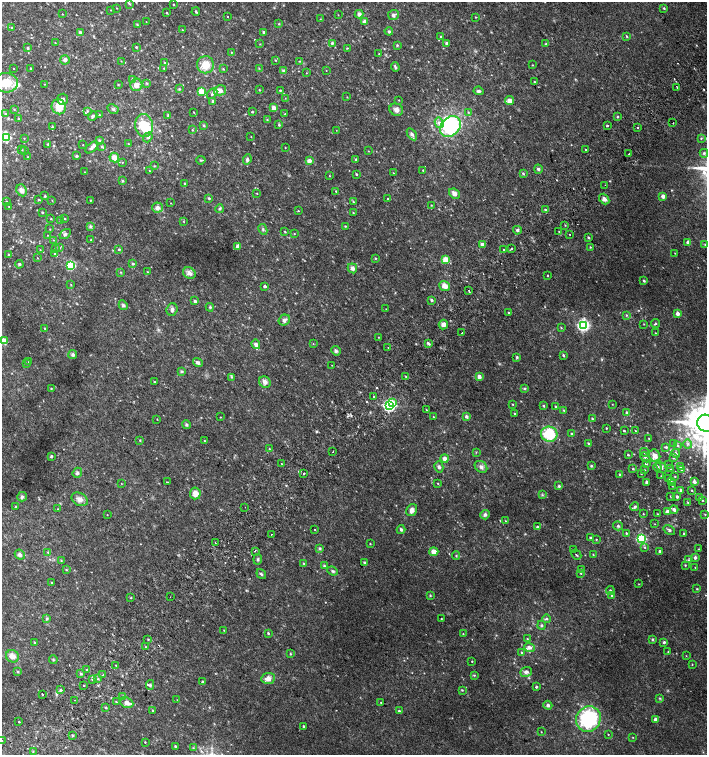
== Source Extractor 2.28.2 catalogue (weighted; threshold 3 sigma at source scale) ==
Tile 7 of 4 x 4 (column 3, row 2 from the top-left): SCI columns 2999-4407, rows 3047-4551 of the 6060 x 6084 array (HDU 1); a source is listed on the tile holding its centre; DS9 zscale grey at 2 x 2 block average (1 PNG px = mean of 2 x 2 image px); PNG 709 x 757 px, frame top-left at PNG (2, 2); each listed source drawn as its Kron ellipse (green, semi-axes under 4 px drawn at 4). Shown black and unused: <1% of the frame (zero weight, under 2 of 3 exposures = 2% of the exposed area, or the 3 px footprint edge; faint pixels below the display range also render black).
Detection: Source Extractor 2.28.2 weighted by HDU 2 'WHT'; one run over the whole footprint, this tile lists its part. Background 0.0239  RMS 0.0055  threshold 0.0246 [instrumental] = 3 sigma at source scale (4.5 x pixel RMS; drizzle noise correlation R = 1.50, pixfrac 1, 0.0396/0.0396 arcsec/px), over >= 5 px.
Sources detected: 478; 1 too faint to see at this stretch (2 x 2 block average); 2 inside a brighter object's white glare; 7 cosmic-ray / hot-pixel residue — neither listed nor drawn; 11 inside a brighter listed object's ellipse — not listed separately; the other 457 listed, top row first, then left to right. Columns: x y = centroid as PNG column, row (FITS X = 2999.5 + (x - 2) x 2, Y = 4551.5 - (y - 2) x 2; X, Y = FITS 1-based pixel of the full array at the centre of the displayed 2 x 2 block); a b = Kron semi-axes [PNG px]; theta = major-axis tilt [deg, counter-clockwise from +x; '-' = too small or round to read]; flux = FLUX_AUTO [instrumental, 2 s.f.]
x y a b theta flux
130 4 3 2 - 1
173 4 2 2 - 0.96
117 8 2 2 - 0.49
664 8 3 2 - 1.4
111 10 2 2 - 0.45
196 12 4 2 - 1.4
167 13 3 2 - 0.74
62 14 2 2 - 0.51
359 14 4 4 - 3.9
338 15 3 2 - 0.46
393 15 5 5 - 3.4
227 16 2 2 - 0.87
475 17 2 2 - 0.65
320 19 2 2 - 0.56
146 22 2 2 - 0.4
365 22 2 2 - 11
137 24 3 2 - 0.94
279 24 3 2 - 0.69
12 28 3 3 - 1.7
182 30 2 2 - 0.58
389 31 4 3 - 1.7
80 32 3 3 - 1.9
264 32 2 2 - 4.1
441 36 3 2 - 0.91
626 36 3 2 - 1.2
55 43 2 2 - 0.65
332 43 3 3 - 1.5
446 43 4 3 - 2
546 43 3 3 - 1.1
260 44 3 2 - 0.59
397 45 4 3 - 1.4
136 47 2 2 - 1
28 48 3 2 - 1.6
347 48 3 2 - 0.81
231 52 2 2 - 0.56
379 54 2 2 - 0.94
65 60 4 4 - 4.1
275 60 3 2 - 0.92
121 61 2 2 - 0.49
299 61 3 2 - 0.75
165 63 3 3 - 1.5
205 65 8 8 - 21
532 65 3 2 - 0.67
395 67 5 3 - 2.4
13 68 2 2 - 0.54
30 68 2 2 - 1
164 68 3 2 - 0.92
259 68 3 2 - 0.79
223 69 3 2 - 1.2
326 70 2 2 - 0.42
283 71 4 3 - 2.3
306 73 2 2 - 0.47
132 79 3 3 - 1.3
534 82 2 2 - 0.87
6 83 12 10 -2 29
147 83 4 2 - 1.2
44 84 2 2 - 0.49
118 85 3 2 - 0.68
136 85 6 6 - 9.3
677 87 2 2 - 0.86
180 89 3 2 - 0.91
220 90 6 5 - 7.7
259 90 3 2 - 0.79
280 90 2 2 - 1.1
201 91 3 3 - 36
479 91 5 4 - 2.4
212 94 6 4 46 3
347 97 2 2 - 0.64
285 98 2 2 - 0.44
63 99 6 5 - 4.2
399 100 2 2 - 0.57
213 101 3 2 - 1.9
509 101 5 4 - 6
59 107 7 7 - 20
273 108 2 2 - 21
14 109 3 2 - 0.87
113 109 6 3 -28 1.9
396 110 7 6 - 5.9
87 111 3 2 - 1.1
194 112 2 2 - 0.61
252 112 3 2 - 1.1
468 112 3 3 - 0.94
5 114 3 3 - 1.3
99 114 4 2 - 0.79
285 114 2 2 - 1.1
168 115 3 3 - 1.1
93 116 5 3 - 1.9
617 117 3 3 - 1.2
19 119 3 2 - 0.97
267 119 3 2 - 0.63
439 123 5 4 - 5
673 123 2 2 - 0.44
204 125 3 3 - 1.3
279 125 3 3 - 1.4
607 125 2 2 - 5.4
144 126 11 9 -81 31
52 127 3 3 - 0.95
450 127 11 9 47 120
638 127 2 2 - 4.8
192 130 3 2 - 0.77
336 130 2 2 - 0.37
412 134 7 3 -57 3.5
6 137 3 3 - 110
148 137 5 4 - 3
251 137 2 2 - 0.42
24 138 2 2 - 0.53
701 138 3 2 - 1
99 140 4 3 - 1.3
48 144 3 3 - 0.93
128 144 2 2 - 0.71
83 145 2 2 - 0.47
102 146 4 3 - 1.8
92 147 7 3 41 4.5
285 148 2 2 - 0.44
22 150 2 2 - 0.5
586 150 2 2 - 1.1
24 151 3 3 - 0.92
368 151 2 2 - 0.57
704 153 4 3 - 1.8
628 154 2 2 - 2.3
77 156 4 3 - 1.5
28 157 2 2 - 0.63
114 158 5 4 - 10
356 159 4 3 - 1.3
201 160 4 2 - 1.3
247 160 5 4 - 3
309 161 4 4 - 5.8
122 162 3 2 - 0.49
154 166 3 2 - 0.82
538 169 4 4 - 2.2
149 170 3 2 - 0.53
423 170 3 2 - 0.99
85 172 2 2 - 0.47
393 173 2 2 - 0.55
523 173 3 3 - 1.4
356 174 3 2 - 1.3
329 176 2 2 - 0.65
122 181 4 3 - 1.3
185 183 3 2 - 1.2
605 185 2 2 - 0.62
22 190 6 5 - 6.1
336 191 3 2 - 1.2
257 193 2 2 - 0.57
454 194 6 4 -40 6.2
45 196 3 3 - 1.4
663 196 2 2 - 13
209 198 2 2 - 1.8
388 198 2 2 - 2
604 199 6 4 -48 4.4
39 200 3 2 - 1.2
52 200 3 2 - 0.56
90 200 3 3 - 0.85
6 201 2 2 - 0.69
353 202 3 2 - 1.1
171 203 2 2 - 0.46
431 205 2 2 - 0.72
9 206 2 2 - 0.48
157 208 5 5 - 5.1
219 209 4 3 - 2
545 210 3 3 - 1.4
298 211 3 2 - 0.72
42 212 3 2 - 1
353 213 2 2 - 0.78
51 219 2 2 - 0.87
64 219 3 2 - 0.8
60 220 3 2 - 0.8
183 221 3 2 - 0.64
565 225 3 2 - 0.67
90 226 4 4 - 2.4
345 226 3 2 - 0.85
50 229 2 2 - 0.64
263 229 6 3 -64 2.1
517 230 4 3 - 2.3
285 232 3 2 - 0.97
559 232 2 2 - 0.79
65 234 6 4 32 3
294 234 2 2 - 0.65
570 234 2 2 - 6.4
47 235 2 2 - 0.44
588 237 3 3 - 1.5
54 240 2 2 - 0.65
91 240 2 2 - 0.85
688 242 2 2 - 9.3
482 244 4 3 - 5
705 245 3 2 - 0.74
238 246 2 2 - 12
59 247 3 3 - 1.1
590 247 3 2 - 0.89
511 248 2 2 - 8.2
56 249 4 2 - 0.86
119 249 3 2 - 1.5
504 249 2 2 - 2.7
40 250 3 2 - 0.47
675 253 2 2 - 0.49
55 254 3 3 - 2.9
9 255 2 2 - 1.7
37 258 3 2 - 0.46
375 258 3 2 - 1.1
445 260 3 3 - 33
19 264 4 3 - 1.9
133 264 3 2 - 2.1
71 265 3 3 - 130
352 268 5 4 - 3.7
121 272 3 2 - 0.84
147 272 3 2 - 1
189 273 6 5 - 6.4
548 276 2 2 - 0.91
644 281 3 2 - 1.7
71 285 3 2 - 0.81
264 286 3 2 - 3.7
445 286 5 4 - 9.2
469 291 2 2 - 4.5
432 300 4 3 - 1.7
195 301 2 2 - 4.2
123 305 5 4 - 2.2
210 307 4 4 - 1.8
172 309 6 5 - 3.6
386 309 2 2 - 0.36
509 313 2 2 - 0.87
677 313 2 2 - 10
626 315 3 3 - 1.1
284 320 6 5 - 4.5
644 324 2 2 - 0.63
655 324 5 3 - 1.7
443 325 5 4 - 5.8
583 325 4 3 - 290
45 328 3 2 - 0.9
561 328 3 2 - 0.97
462 333 2 2 - 2.6
655 333 3 2 - 0.55
378 337 2 2 - 0.62
4 341 3 3 - 31
428 343 4 3 - 1.8
256 344 5 4 - 4.1
313 344 2 2 - 0.6
388 348 2 2 - 1.3
336 351 5 4 - 2.3
73 355 4 4 - 2.5
563 355 3 2 - 2
517 357 4 3 - 1.6
29 362 3 2 - 0.87
198 363 5 4 - 3.2
27 364 3 2 - 0.52
332 365 2 2 - 0.4
182 371 4 3 - 1.8
232 377 3 3 - 1
406 377 3 2 - 1.2
479 377 2 2 - 12
154 382 3 3 - 0.81
265 382 6 5 - 6.4
51 388 3 2 - 0.86
524 389 3 3 - 1.6
374 396 2 2 - 2.3
392 403 3 3 - 21
513 404 3 2 - 0.88
612 404 2 2 - 0.49
389 406 3 3 - 250
544 406 3 3 - 1.4
556 406 2 2 - 1.3
426 410 3 2 - 0.63
564 410 3 3 - 1.2
627 412 4 3 - 1.5
514 414 2 2 - 0.71
220 417 2 2 - 0.81
433 417 2 2 - 0.76
466 417 4 3 - 2.7
157 419 2 2 - 0.54
593 419 4 2 - 1.3
706 423 8 8 - 3800
186 425 4 4 - 2
606 428 3 2 - 0.65
624 431 2 2 - 1.5
635 431 3 2 - 0.74
549 434 8 7 - 55
572 434 3 2 - 2.2
649 438 2 2 - 0.8
140 440 3 2 - 0.79
204 441 3 2 - 1.2
588 444 3 3 - 1.8
673 444 2 2 - 0.58
688 444 4 3 - 2.4
678 445 4 3 - 1.8
666 447 3 2 - 2.2
269 449 2 2 - 0.75
333 451 2 2 - 3.3
476 452 3 2 - 0.71
644 452 4 3 - 1.7
676 453 4 3 - 2.7
628 455 2 2 - 1.6
51 456 3 2 - 1.7
654 456 6 5 - 9.2
645 457 5 3 - 2.4
673 458 3 2 - 0.95
445 459 4 4 - 6.3
282 464 2 2 - 0.82
646 464 3 2 - 1.8
668 465 3 2 - 0.86
591 466 2 2 - 1.6
680 466 4 3 - 1.6
439 467 5 4 - 2.6
481 467 7 5 -40 4.1
657 467 4 3 - 3.1
661 467 7 4 -55 2.9
633 469 3 2 - 1.3
670 469 3 2 - 0.61
645 470 2 2 - 0.69
681 470 3 2 - 1.3
77 473 5 4 - 3.4
304 473 2 2 - 2.5
641 474 2 2 - 0.55
620 475 2 2 - 2.7
661 476 2 2 - 0.48
675 477 2 2 - 0.7
669 479 3 3 - 1.2
167 482 3 2 - 0.67
646 482 2 2 - 3.9
672 482 3 2 - 0.92
694 482 3 2 - 5.9
121 483 2 2 - 0.49
438 483 2 2 - 0.89
559 486 3 3 - 1.8
672 486 3 2 - 0.51
681 490 3 3 - 1.8
692 490 3 2 - 1.1
195 493 6 5 - 8.6
542 495 3 2 - 1.2
671 496 2 2 - 0.69
22 497 5 4 - 2.6
677 497 2 2 - 3.3
699 497 4 3 - 1.5
80 499 8 6 -29 7.4
702 500 3 2 - 1
688 503 3 2 - 0.97
16 506 3 2 - 1
245 507 2 2 - 1.1
635 507 4 3 - 2.1
58 509 2 2 - 0.46
412 510 6 5 - 5.8
674 510 4 3 - 5
667 512 3 3 - 4.9
643 514 2 2 - 0.62
658 514 3 2 - 0.82
705 514 3 3 - 0.93
107 515 2 2 - 0.45
485 515 5 4 - 3
505 521 3 2 - 0.55
655 524 3 2 - 0.46
618 526 5 4 - 2.3
538 527 2 2 - 4
315 529 2 2 - 0.49
401 530 4 3 - 2.1
669 530 6 3 -33 2.4
626 533 3 2 - 1.1
684 533 2 2 - 1.5
271 534 2 2 - 1.7
590 537 2 2 - 1.1
596 539 3 2 - 0.83
641 539 3 3 - 120
215 543 2 2 - 1.6
370 544 3 2 - 0.75
645 547 3 3 - 1.1
320 548 4 3 - 1.5
698 549 3 2 - 0.67
573 550 2 2 - 0.51
255 551 2 2 - 25
660 551 2 2 - 2.4
48 552 3 3 - 1.1
434 552 4 4 - 9.8
20 555 5 5 - 3.5
576 555 5 2 - 1.6
593 555 3 2 - 0.8
456 556 4 2 - 1.1
695 558 3 3 - 4.8
258 559 5 3 - 1.9
61 560 3 3 - 1
689 560 4 3 - 1.7
304 563 4 3 - 1.3
365 563 4 3 - 1.7
685 565 3 2 - 1
324 566 4 3 - 1.5
695 568 3 2 - 0.67
581 569 3 2 - 1.1
66 570 3 2 - 0.92
333 571 6 3 -22 2
581 573 2 2 - 0.72
261 574 5 3 - 2
52 583 2 2 - 1.2
639 584 3 2 - 0.52
697 589 3 2 - 0.94
610 591 4 3 - 2.3
430 595 3 3 - 1
612 596 3 3 - 1.7
170 597 2 2 - 0.41
131 598 2 2 - 0.88
47 619 4 3 - 1.9
441 619 2 2 - 1.3
547 619 4 3 - 2.5
541 625 4 4 - 1.6
224 630 2 2 - 0.69
268 633 3 2 - 1.5
463 634 2 2 - 0.64
148 639 3 2 - 0.92
527 639 3 2 - 0.89
652 639 4 3 - 1.5
664 642 3 2 - 2.7
35 643 2 2 - 1.7
146 647 3 2 - 1.1
529 647 5 4 - 4.3
668 652 2 2 - 0.51
522 653 4 3 - 1.9
290 654 3 2 - 1
12 656 7 6 - 8.3
686 656 2 2 - 0.53
53 659 4 2 - 0.88
472 661 2 2 - 0.92
692 664 2 2 - 0.64
116 665 3 2 - 0.71
87 670 3 3 - 1.1
18 672 3 2 - 0.91
526 672 6 4 19 4.6
81 674 3 3 - 1.6
103 675 2 2 - 2.3
474 675 4 3 - 1.2
268 678 7 5 6 8.6
92 679 3 3 - 2.2
98 679 3 2 - 0.98
203 682 2 2 - 3.3
83 685 2 2 - 1.6
150 685 5 4 - 2
536 687 2 2 - 2.3
61 690 4 3 - 1.3
462 690 4 3 - 1.1
42 694 2 2 - 5.5
123 696 3 2 - 1
660 698 4 2 - 1.1
75 700 2 2 - 1.6
177 700 2 2 - 0.39
116 702 3 2 - 0.85
127 703 7 5 -22 5.8
381 703 3 2 - 1
548 705 4 4 - 2.4
106 708 3 2 - 1.3
152 710 2 2 - 0.8
399 711 3 2 - 2
588 719 13 12 - 120
656 720 2 2 - 9.9
19 722 2 2 - 1.3
304 726 3 2 - 1.7
541 732 2 2 - 0.55
608 734 2 2 - 0.76
73 735 3 3 - 1.5
633 737 2 2 - 0.58
2 741 2 2 - 5.9
145 742 2 2 - 0.82
175 746 3 3 - 1.8
193 748 3 2 - 0.95
33 751 3 2 - 0.85
Isophote crosses this tile's border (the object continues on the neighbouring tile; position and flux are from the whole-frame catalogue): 4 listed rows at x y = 6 83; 4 341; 706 423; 2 741
Diffuse or blended objects may show on this block-average render without a row.